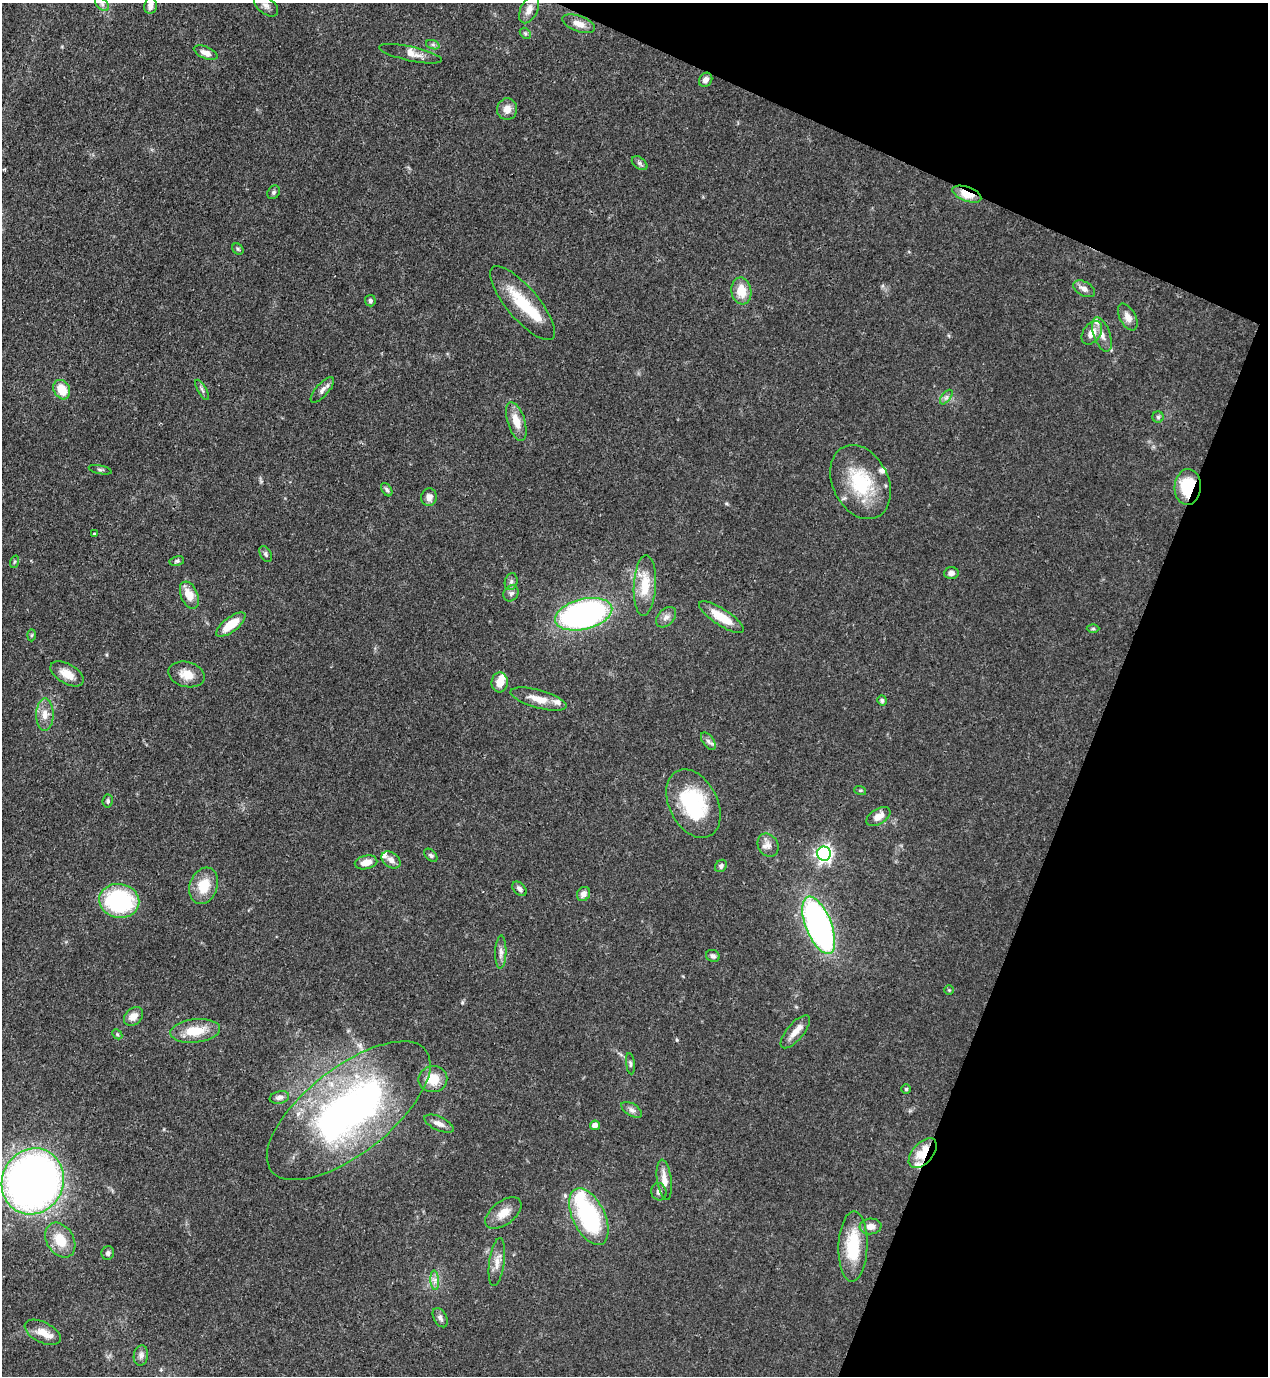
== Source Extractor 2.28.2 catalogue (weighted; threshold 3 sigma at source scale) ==
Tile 8 of 4 x 4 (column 4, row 2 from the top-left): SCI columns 4152-5417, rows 2791-4164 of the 5638 x 5579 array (HDU 1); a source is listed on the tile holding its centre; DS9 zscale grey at full resolution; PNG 1270 x 1378 px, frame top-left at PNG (2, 3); each listed source drawn as its Kron ellipse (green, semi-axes under 4 px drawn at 4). Shown black and unused: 20% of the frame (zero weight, under 3 of 4 exposures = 7% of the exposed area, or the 3 px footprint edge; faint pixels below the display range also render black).
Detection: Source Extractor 2.28.2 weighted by HDU 2 'WHT'; one run over the whole footprint, this tile lists its part. Background 0.0508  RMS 0.0034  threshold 0.0152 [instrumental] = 3 sigma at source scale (4.5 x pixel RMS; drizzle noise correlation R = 1.50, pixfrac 1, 0.05/0.05 arcsec/px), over >= 5 px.
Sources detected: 109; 1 inside a brighter object's white glare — neither listed nor drawn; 8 inside a brighter listed object's ellipse — not listed separately; the other 100 listed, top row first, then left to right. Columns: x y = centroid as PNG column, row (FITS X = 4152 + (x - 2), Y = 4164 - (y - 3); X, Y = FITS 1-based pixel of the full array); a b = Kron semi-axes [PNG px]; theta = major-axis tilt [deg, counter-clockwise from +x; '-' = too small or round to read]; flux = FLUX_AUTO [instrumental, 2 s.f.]
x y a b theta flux
102 4 8 5 -46 0.94
150 6 8 6 82 1.7
266 6 14 8 -39 1.9
529 9 15 8 63 2.6
579 24 17 8 -20 3.2
525 33 6 4 -44 0.66
433 45 7 4 -19 0.7
206 53 12 6 -22 2.3
410 54 32 7 -12 3.1
706 80 7 6 - 1.7
507 109 11 10 - 2.9
640 163 9 5 -39 0.91
274 192 7 5 53 0.67
967 194 15 7 -20 5.8
238 249 6 5 - 0.59
1084 289 12 7 -28 1.9
741 291 13 10 -81 6
370 301 6 5 - 0.73
522 303 46 16 -50 14
1128 317 14 8 -61 2.5
1092 333 13 8 54 3.7
1102 335 18 8 -71 2.9
62 390 10 8 -62 7.1
202 390 11 3 -60 0.81
322 390 16 6 48 1.7
946 397 8 4 53 0.93
1158 417 5 5 - 0.66
516 421 20 8 -72 4.8
100 470 11 3 -12 0.56
860 482 39 27 -63 21
1188 487 18 13 88 16
387 490 7 5 -58 0.67
429 497 9 7 81 1.9
94 534 3 2 - 0.49
266 554 8 5 -61 0.77
177 561 7 4 11 0.6
14 562 6 4 71 0.45
951 573 7 6 - 1.4
511 582 8 6 74 1.1
645 585 30 11 87 8.9
511 593 8 7 - 1.1
189 595 14 8 -67 4.8
584 614 29 15 14 100
666 617 12 8 45 1.8
721 617 26 8 -33 7.6
231 625 17 7 38 7.3
1093 629 6 4 0 0.46
31 635 6 4 88 0.47
67 674 18 10 -30 4.5
187 674 18 12 -15 4.6
500 682 10 8 84 3.8
538 699 29 9 -15 4.9
882 700 5 4 - 0.71
45 715 16 8 89 3.2
708 741 10 5 -53 1.2
860 790 6 4 -18 0.39
108 801 6 5 - 0.64
693 804 36 24 -63 26
878 816 13 7 32 3
768 845 12 10 -60 2.2
824 854 7 7 - 120
431 855 8 5 -45 0.73
391 860 10 7 -36 1.8
366 862 11 6 11 3.1
721 866 7 5 47 0.84
204 886 18 14 70 7.9
519 889 8 5 -45 1.1
583 894 7 6 - 1.8
119 901 20 17 -10 41
819 925 30 13 -68 120
501 952 17 5 88 1.7
713 956 7 6 - 1
949 990 4 4 - 0.36
133 1016 11 8 42 3
195 1031 25 11 6 8.7
795 1032 20 8 50 3.3
117 1034 6 4 -46 0.47
630 1064 11 4 -82 0.67
433 1079 14 13 - 6.5
906 1089 4 4 - 0.58
279 1097 10 6 12 1.3
632 1110 11 6 -31 1.3
349 1111 98 43 38 130
439 1124 16 6 -25 2.1
595 1125 5 4 - 2.2
923 1153 18 10 49 7.8
664 1180 20 7 -82 3.5
33 1181 33 30 65 220
659 1192 9 7 -74 1.3
503 1213 21 11 37 4.2
589 1217 31 16 -64 38
871 1226 11 8 6 2.5
60 1240 19 13 -58 7.5
853 1246 35 14 88 16
108 1253 7 6 - 0.91
497 1262 24 7 82 3.1
435 1280 10 4 -85 1.1
440 1318 10 6 -61 1.2
43 1332 19 10 -27 4.5
141 1355 10 7 81 1.5
Overlapping masked pixels (flux is a lower limit): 4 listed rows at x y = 967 194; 1188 487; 349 1111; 923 1153